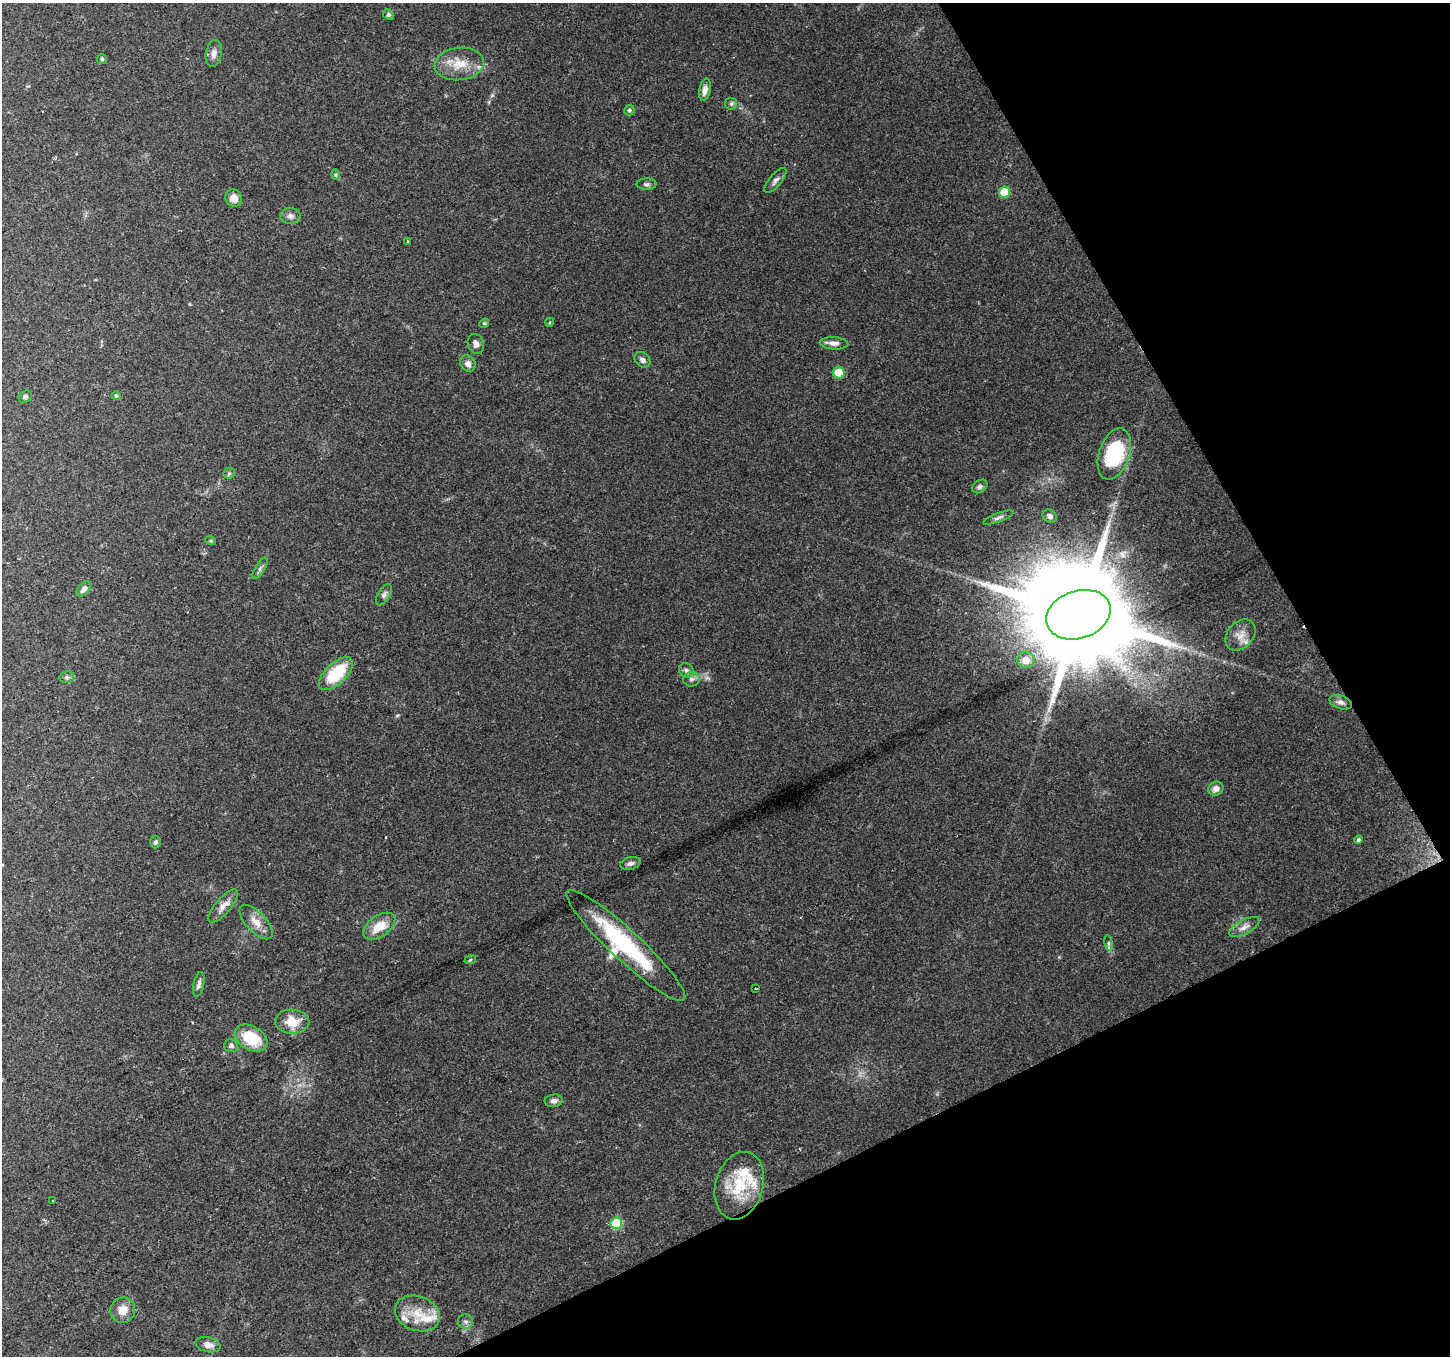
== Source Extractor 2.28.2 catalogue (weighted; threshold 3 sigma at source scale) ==
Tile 12 of 4 x 4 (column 4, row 3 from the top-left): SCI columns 4350-5797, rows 1518-2871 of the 5797 x 5684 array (HDU 1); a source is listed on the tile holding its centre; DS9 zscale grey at full resolution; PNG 1452 x 1358 px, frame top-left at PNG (2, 3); each listed source drawn as its Kron ellipse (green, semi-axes under 4 px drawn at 4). Shown black and unused: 24% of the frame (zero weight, under 2 of 3 exposures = <1% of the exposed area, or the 3 px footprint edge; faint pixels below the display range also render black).
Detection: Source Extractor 2.28.2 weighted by HDU 2 'WHT'; one run over the whole footprint, this tile lists its part. Background 0.069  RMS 0.0054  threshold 0.0243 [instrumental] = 3 sigma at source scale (4.5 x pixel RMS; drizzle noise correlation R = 1.50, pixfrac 1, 0.0396/0.0396 arcsec/px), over >= 5 px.
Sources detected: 70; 1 cosmic-ray / hot-pixel residue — neither listed nor drawn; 5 inside a brighter listed object's ellipse — not listed separately; the other 64 listed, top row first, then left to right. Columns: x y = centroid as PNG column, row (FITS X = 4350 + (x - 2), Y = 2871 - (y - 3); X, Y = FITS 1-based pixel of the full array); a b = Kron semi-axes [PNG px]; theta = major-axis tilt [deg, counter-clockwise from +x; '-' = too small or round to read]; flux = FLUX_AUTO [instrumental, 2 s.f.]
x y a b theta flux
388 15 5 5 - 1.3
214 53 14 8 81 3.1
102 59 5 5 - 0.78
459 64 25 16 7 12
705 90 11 5 78 3.2
731 104 6 5 - 0.98
629 110 5 5 - 0.87
336 175 5 3 - 0.67
775 180 15 6 49 2.2
646 184 10 5 1 1.4
1004 192 5 5 - 22
234 198 9 8 - 5
290 216 10 8 -1 2.2
408 242 3 3 - 1.1
550 322 4 3 - 0.49
484 323 5 4 - 0.63
834 343 14 6 -4 3.2
476 344 10 8 -66 2.6
642 360 8 6 -41 2
468 364 9 7 -54 2.7
839 373 6 5 - 16
25 396 7 5 36 1.1
116 396 5 4 - 0.66
1114 454 26 15 71 41
229 473 6 5 - 0.9
980 486 8 6 34 1.5
1050 516 7 6 - 1.9
998 518 16 4 20 1.6
211 541 5 3 - 0.57
260 568 12 5 58 1.7
84 589 9 5 49 2.1
384 595 12 6 58 1.7
1078 615 33 23 19 17000
1240 635 17 13 47 5.8
1026 660 9 8 - 6.2
686 670 8 7 - 1.6
336 674 21 10 44 26
67 677 7 5 12 1.2
692 679 8 7 - 1.8
1341 702 11 6 -18 2.1
1216 788 8 6 23 3.3
1359 840 4 4 - 1.3
155 842 6 5 - 1.2
630 863 10 6 14 1.9
223 906 21 7 49 4.4
256 922 22 9 -46 6.2
379 926 18 10 35 11
1244 927 17 7 28 3.7
1109 943 8 4 -82 1.1
626 945 80 15 -43 54
470 960 6 3 19 0.65
199 984 12 5 77 2
756 989 3 3 - 3.3
292 1022 17 12 -2 10
251 1038 17 11 -31 20
231 1046 7 6 - 1.6
554 1101 9 6 7 2.2
739 1186 34 23 74 25
53 1200 2 2 - 0.66
616 1223 6 5 - 27
123 1310 13 12 - 6.4
417 1313 23 17 -20 13
465 1322 7 7 - 1.7
208 1345 13 7 -14 3.6